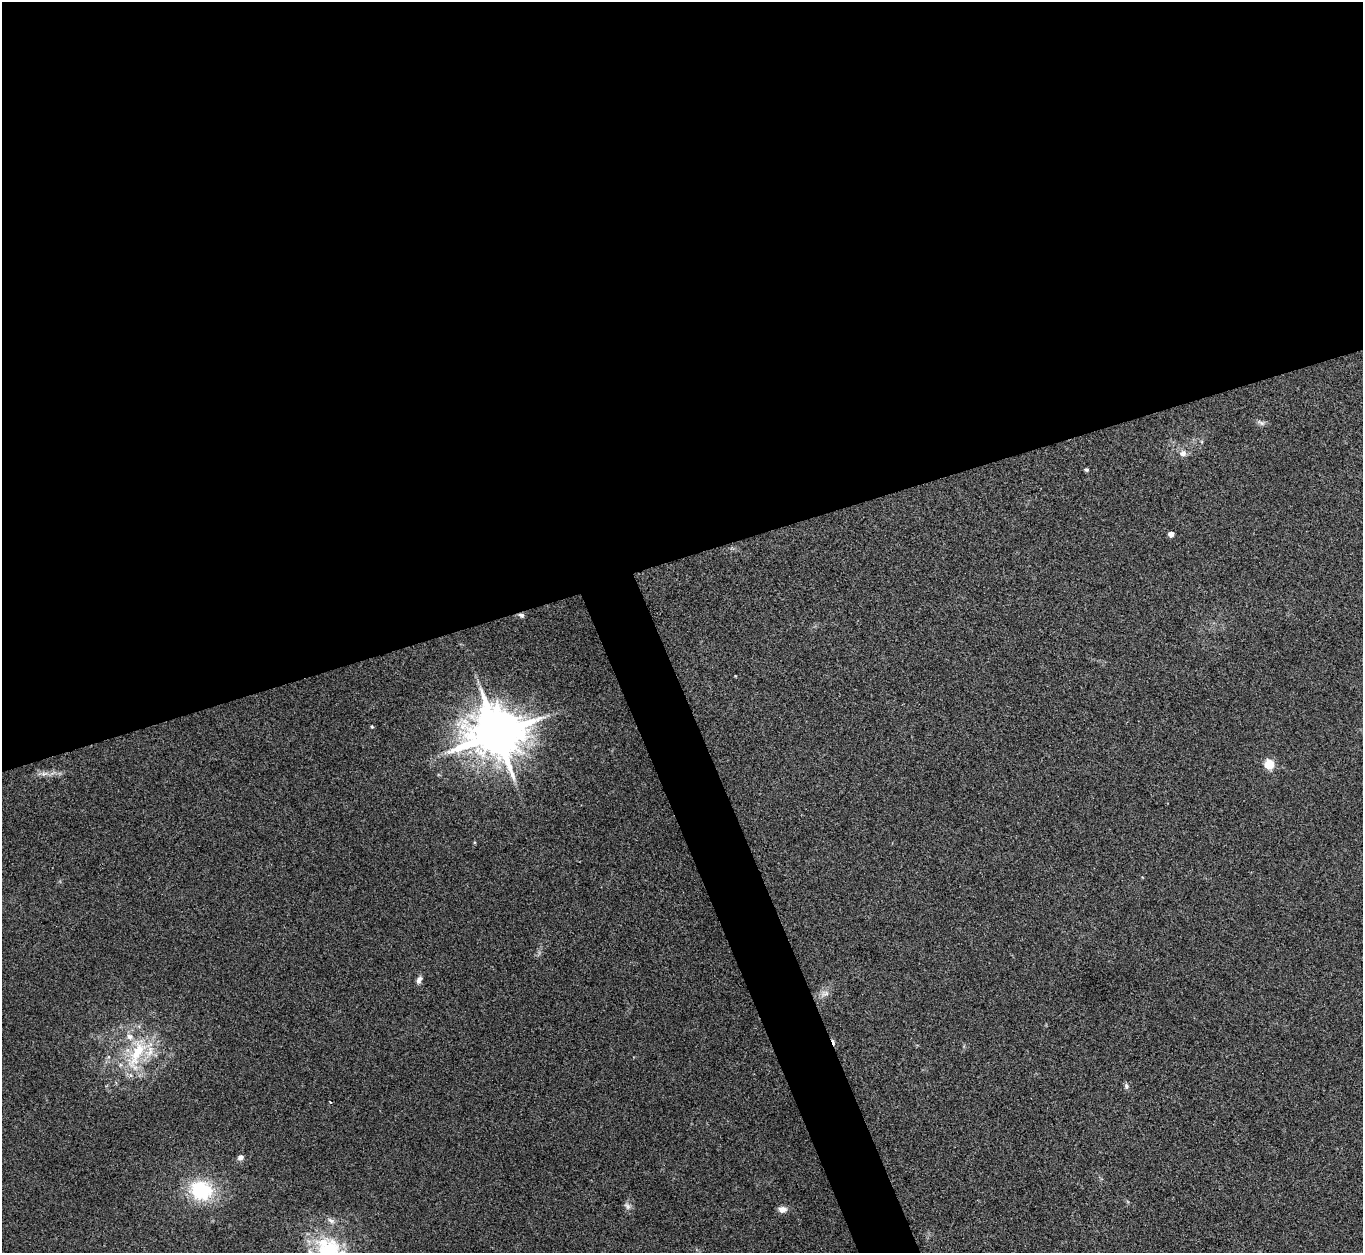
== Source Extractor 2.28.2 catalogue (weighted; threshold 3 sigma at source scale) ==
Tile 2 of 4 x 4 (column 2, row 1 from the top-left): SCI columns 1362-2722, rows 3903-5153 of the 5443 x 5430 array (HDU 1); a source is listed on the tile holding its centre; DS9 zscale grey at full resolution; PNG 1365 x 1255 px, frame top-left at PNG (2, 2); no overlay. Shown black and unused: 47% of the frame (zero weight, under 3 of 4 exposures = <1% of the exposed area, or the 3 px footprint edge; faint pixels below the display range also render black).
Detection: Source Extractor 2.28.2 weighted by HDU 2 'WHT'; one run over the whole footprint, this tile lists its part. Background 0.0468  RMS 0.005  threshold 0.0226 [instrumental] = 3 sigma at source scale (4.5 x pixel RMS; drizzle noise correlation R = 1.50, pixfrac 1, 0.05/0.05 arcsec/px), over >= 5 px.
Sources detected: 24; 2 cosmic-ray / hot-pixel residue — not listed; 3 inside a brighter listed object's ellipse — not listed separately; the other 19 listed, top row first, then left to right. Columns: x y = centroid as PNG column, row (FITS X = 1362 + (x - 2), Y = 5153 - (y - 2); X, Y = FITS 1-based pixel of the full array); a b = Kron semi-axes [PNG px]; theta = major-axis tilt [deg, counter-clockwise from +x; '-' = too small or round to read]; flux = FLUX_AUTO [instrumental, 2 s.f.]
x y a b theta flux
1261 423 12 6 -22 1.6
1183 453 9 9 - 2.6
1086 470 5 4 - 0.8
1171 534 4 4 - 4.4
521 615 8 6 -18 1.2
735 676 3 3 - 0.34
372 726 5 4 - 0.54
497 734 15 13 -3 2900
1269 764 5 5 - 30
44 774 10 6 17 2.1
419 980 10 6 63 2.1
825 993 14 8 19 3.1
137 1054 55 21 61 33
1126 1086 8 6 -80 1.3
240 1157 7 6 - 2
201 1190 23 19 -20 34
627 1206 10 7 -50 1.9
782 1209 10 7 -5 2.9
328 1248 34 33 - 37
Overlapping masked pixels (flux is a lower limit): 1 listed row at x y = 521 615
Isophote crosses this tile's border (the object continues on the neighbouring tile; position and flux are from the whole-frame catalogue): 1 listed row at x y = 328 1248